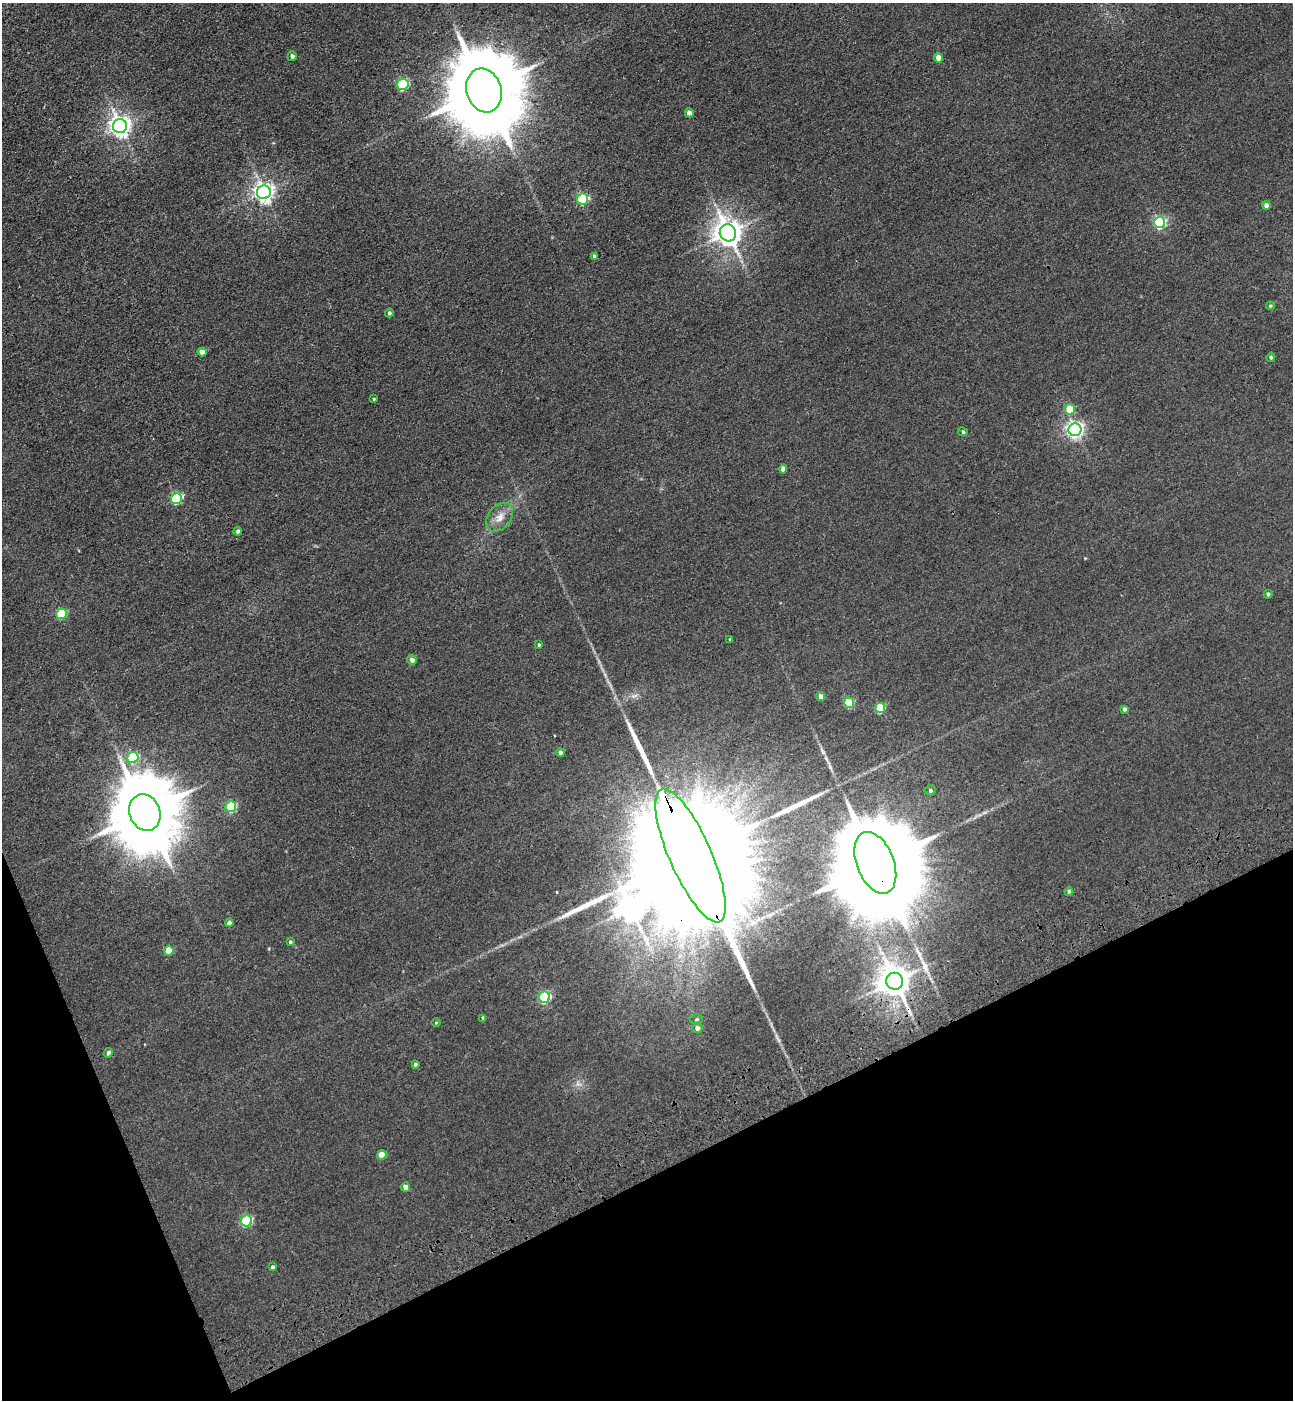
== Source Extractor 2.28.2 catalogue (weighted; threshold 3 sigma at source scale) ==
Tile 14 of 4 x 4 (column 2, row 4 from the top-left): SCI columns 1638-2928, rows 112-1509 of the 5727 x 5814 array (HDU 1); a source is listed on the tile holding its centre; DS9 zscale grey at full resolution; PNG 1295 x 1402 px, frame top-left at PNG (2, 3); each listed source drawn as its Kron ellipse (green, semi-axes under 4 px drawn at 4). Shown black and unused: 20% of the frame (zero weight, under 3 of 4 exposures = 6% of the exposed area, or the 3 px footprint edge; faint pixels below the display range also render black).
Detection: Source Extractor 2.28.2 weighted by HDU 2 'WHT'; one run over the whole footprint, this tile lists its part. Background 0.0395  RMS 0.0066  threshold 0.0299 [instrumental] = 3 sigma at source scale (4.5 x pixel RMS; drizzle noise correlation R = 1.50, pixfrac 1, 0.05/0.05 arcsec/px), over >= 5 px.
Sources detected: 63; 3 inside a brighter object's white glare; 4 long thin detections or spike segments (spike, bleed or trail) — neither listed nor drawn; the other 56 listed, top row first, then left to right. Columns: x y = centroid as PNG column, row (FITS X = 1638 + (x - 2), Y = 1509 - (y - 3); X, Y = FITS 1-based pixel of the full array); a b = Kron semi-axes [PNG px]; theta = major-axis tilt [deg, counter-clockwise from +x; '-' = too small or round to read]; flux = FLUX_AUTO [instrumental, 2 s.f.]
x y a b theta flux
292 56 5 4 - 1.6
938 58 4 4 - 7.6
403 84 6 5 - 62
484 90 22 17 -73 11000
689 113 4 4 - 4.8
120 126 7 7 - 430
264 192 7 6 - 360
583 199 5 5 - 49
1266 205 4 4 - 2.7
1160 222 5 5 - 83
728 233 8 8 - 790
594 256 4 4 - 1.2
1270 306 4 3 - 0.74
389 313 4 4 - 1.2
202 352 5 4 - 4.7
1271 357 5 4 - 0.97
374 399 4 3 - 0.65
1070 409 5 5 - 13
1075 430 6 6 - 220
963 432 5 4 - 1.2
783 469 4 4 - 3.6
176 499 5 5 - 55
500 517 16 11 50 7
238 531 4 4 - 1.5
1268 594 4 3 - 1.5
61 614 5 5 - 37
730 639 4 2 - 0.43
539 645 4 3 - 0.93
412 660 5 4 - 2.9
821 696 4 4 - 3.5
849 703 5 5 - 39
880 708 5 5 - 28
1125 709 4 3 - 1.7
560 753 4 4 - 1.9
133 758 6 5 - 49
930 791 5 5 - 1.4
231 807 5 5 - 47
145 813 19 15 -67 6800
690 855 72 21 -66 74000
875 863 32 18 -69 22000
1069 891 5 4 - 1.1
229 923 4 4 - 3.2
290 942 4 4 - 0.89
169 951 5 4 - 14
894 981 8 8 - 1100
544 997 5 5 - 71
483 1018 3 3 - 1.5
697 1019 6 5 - 1.1
436 1023 4 3 - 0.53
697 1028 5 5 - 3
108 1053 5 4 - 1.7
415 1064 4 3 - 1.2
382 1155 5 4 - 11
405 1187 4 4 - 3.9
247 1221 5 5 - 64
272 1267 4 4 - 1.2
Overlapping masked pixels (flux is a lower limit): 4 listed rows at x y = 484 90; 690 855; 875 863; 894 981